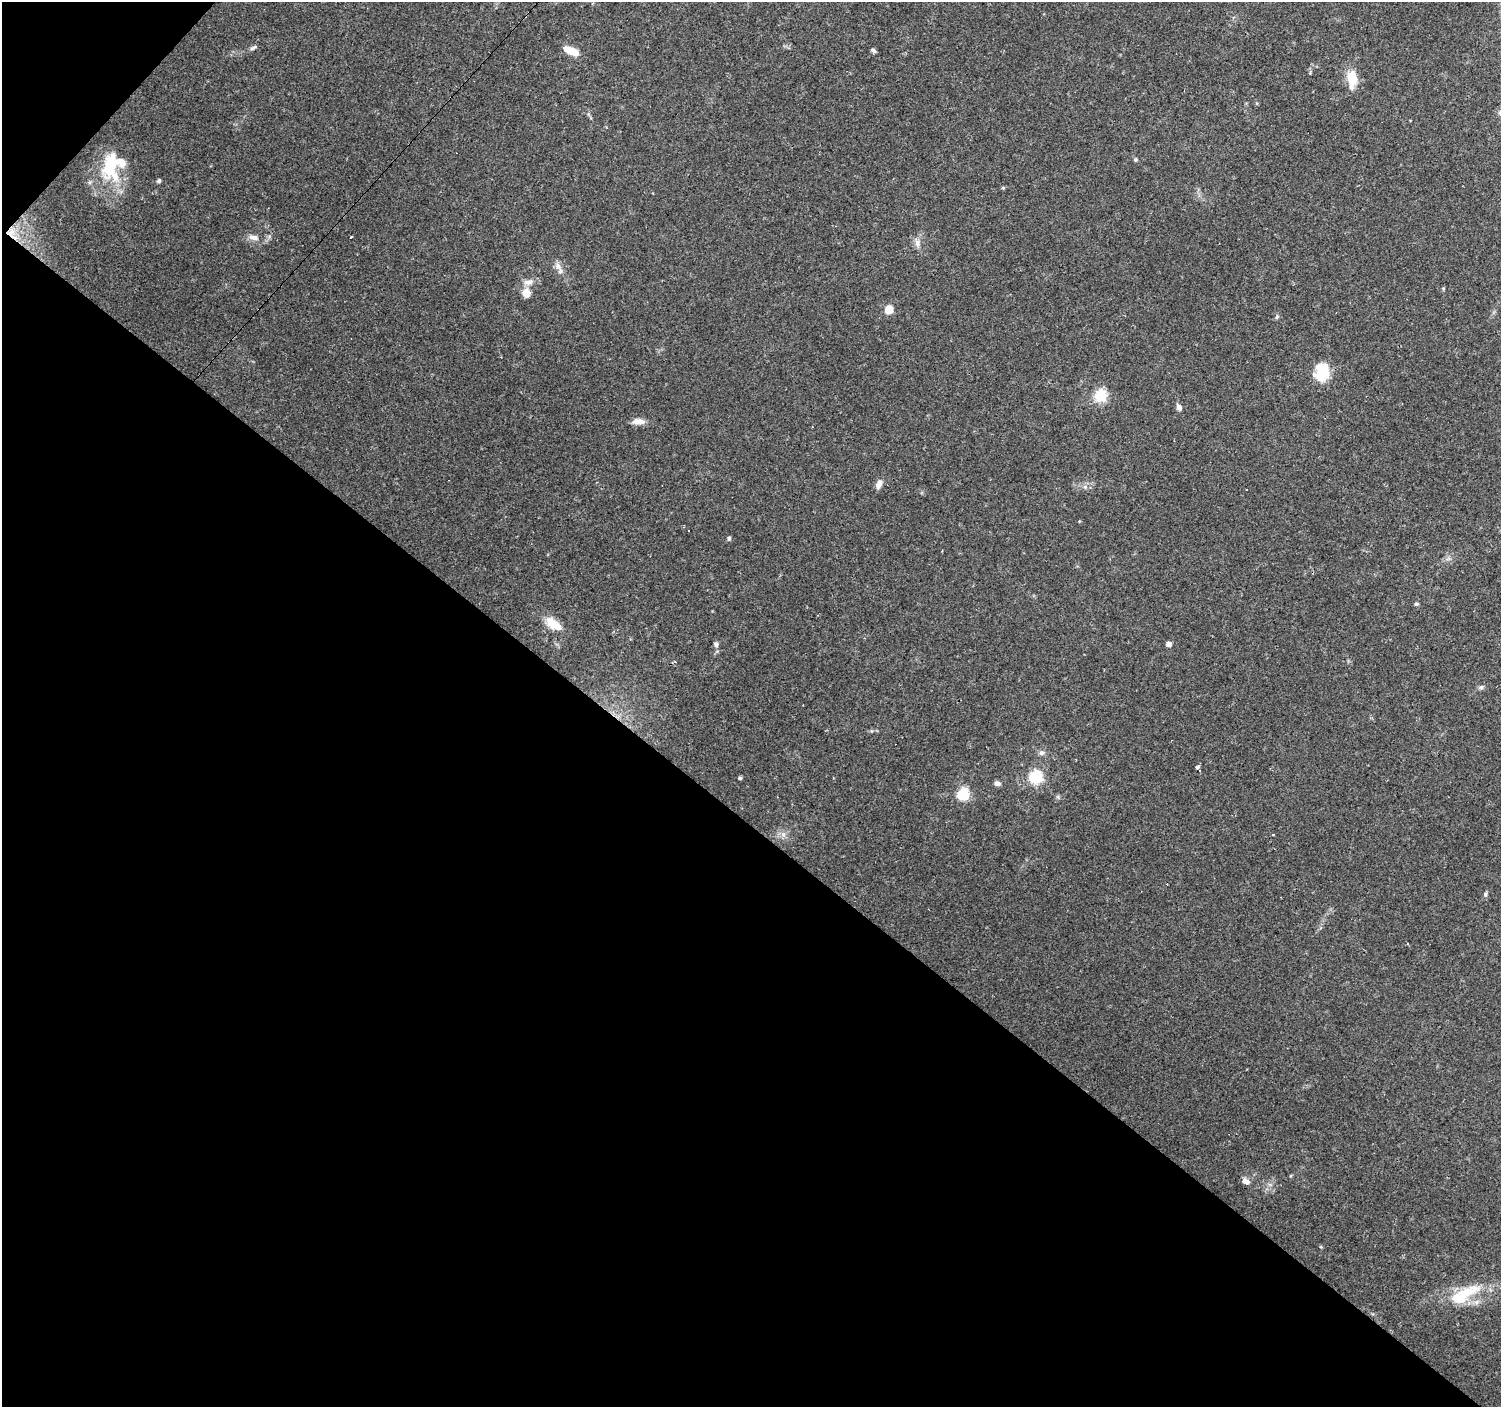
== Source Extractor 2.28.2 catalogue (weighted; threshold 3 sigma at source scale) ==
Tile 9 of 4 x 4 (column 1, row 3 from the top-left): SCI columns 1-1499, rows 1572-2976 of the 6000 x 6021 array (HDU 1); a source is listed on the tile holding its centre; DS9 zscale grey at full resolution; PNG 1503 x 1409 px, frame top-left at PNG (2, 2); no overlay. Shown black and unused: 43% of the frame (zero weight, under 3 of 4 exposures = <1% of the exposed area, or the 3 px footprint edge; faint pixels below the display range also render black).
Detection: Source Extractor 2.28.2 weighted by HDU 2 'WHT'; one run over the whole footprint, this tile lists its part. Background 0.0746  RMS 0.0054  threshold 0.0242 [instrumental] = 3 sigma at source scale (4.5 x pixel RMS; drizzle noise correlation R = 1.50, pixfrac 1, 0.0396/0.0396 arcsec/px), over >= 5 px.
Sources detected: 47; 6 cosmic-ray / hot-pixel residue — not listed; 2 inside a brighter listed object's ellipse — not listed separately; the other 39 listed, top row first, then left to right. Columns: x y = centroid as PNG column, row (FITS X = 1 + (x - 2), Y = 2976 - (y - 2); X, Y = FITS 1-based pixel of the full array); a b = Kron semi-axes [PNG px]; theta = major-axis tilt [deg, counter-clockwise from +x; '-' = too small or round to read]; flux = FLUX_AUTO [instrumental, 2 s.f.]
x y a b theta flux
253 48 10 4 33 1.2
873 50 7 4 -34 1.2
571 51 15 6 -25 12
1352 79 16 9 -87 13
1135 159 5 5 - 0.86
111 164 26 13 72 24
159 181 5 5 - 0.87
1003 188 5 4 - 0.61
254 237 14 7 -10 3.4
351 237 3 2 - 1.4
917 243 11 7 -85 2.6
558 266 11 8 -52 3.1
528 282 16 8 10 3.6
526 293 10 9 - 5.4
889 309 7 6 - 8.3
1277 316 7 5 54 0.9
1322 372 17 13 80 18
1100 396 6 6 - 53
1179 407 9 6 -62 2
638 421 18 7 -3 3.8
812 427 3 2 - 0.31
879 484 11 7 72 3
1085 487 6 6 - 1.4
729 538 6 4 75 0.91
1416 604 5 4 - 0.78
553 624 22 10 -34 9.2
716 644 7 6 - 1.6
1168 644 5 4 - 2.6
1481 687 7 5 44 1
1041 753 8 7 - 1.6
1197 767 3 3 - 6.6
1036 777 6 6 - 72
740 778 4 4 - 1
997 783 7 6 - 1.8
963 794 6 6 - 51
1272 835 3 3 - 1.7
1485 894 6 5 - 0.98
1245 1181 9 7 -25 2.5
1464 1294 48 15 29 21